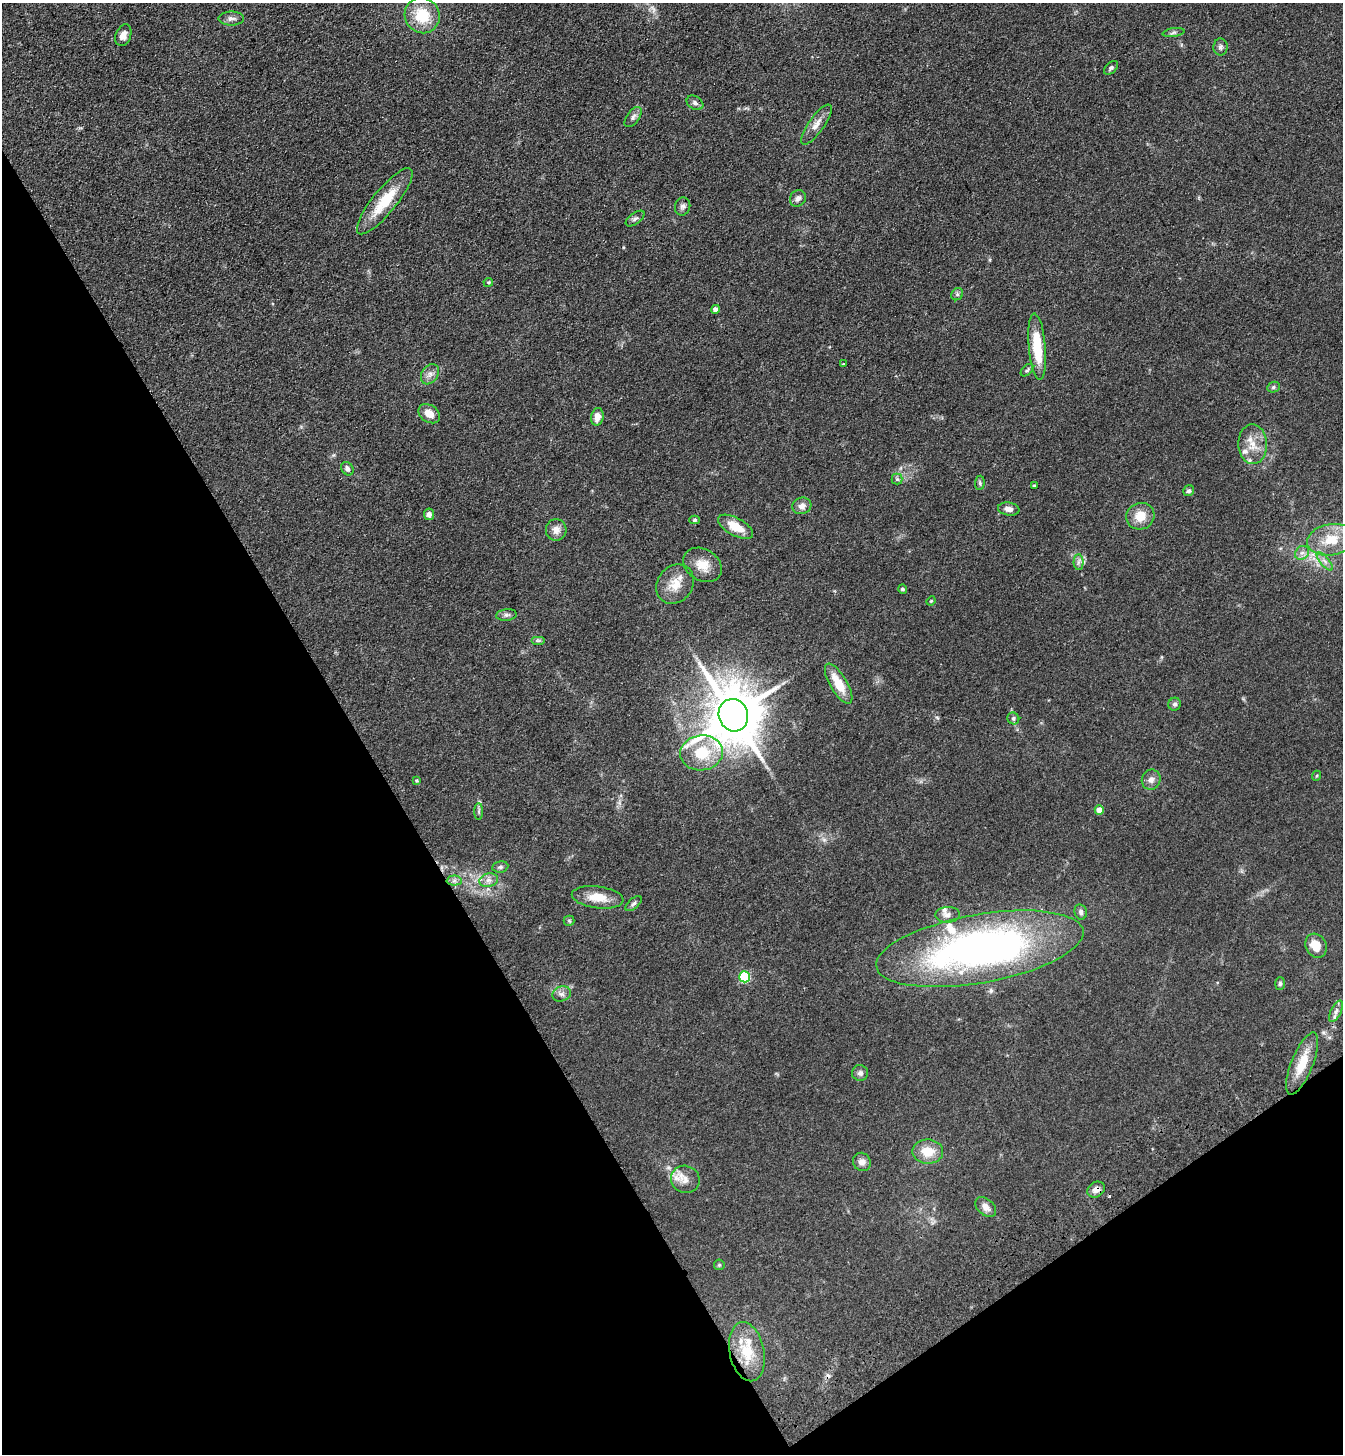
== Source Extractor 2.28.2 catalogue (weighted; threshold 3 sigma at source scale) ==
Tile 14 of 4 x 4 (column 2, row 4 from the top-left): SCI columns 1574-2914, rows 105-1556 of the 5963 x 6017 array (HDU 1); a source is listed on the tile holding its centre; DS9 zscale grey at full resolution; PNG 1345 x 1456 px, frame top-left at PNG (2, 3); each listed source drawn as its Kron ellipse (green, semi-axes under 4 px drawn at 4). Shown black and unused: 32% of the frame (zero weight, under 3 of 4 exposures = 6% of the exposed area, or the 3 px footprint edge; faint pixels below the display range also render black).
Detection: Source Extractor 2.28.2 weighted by HDU 2 'WHT'; one run over the whole footprint, this tile lists its part. Background 0.0855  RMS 0.0086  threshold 0.0385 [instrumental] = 3 sigma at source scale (4.5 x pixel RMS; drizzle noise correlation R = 1.50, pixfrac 1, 0.05/0.05 arcsec/px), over >= 5 px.
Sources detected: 84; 1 cosmic-ray / hot-pixel residue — neither listed nor drawn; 4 inside a brighter listed object's ellipse — not listed separately; the other 79 listed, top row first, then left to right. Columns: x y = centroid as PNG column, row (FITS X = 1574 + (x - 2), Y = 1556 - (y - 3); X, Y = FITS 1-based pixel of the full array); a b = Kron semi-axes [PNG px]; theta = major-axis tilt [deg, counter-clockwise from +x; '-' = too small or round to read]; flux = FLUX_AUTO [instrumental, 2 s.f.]
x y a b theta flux
422 15 18 17 - 27
231 18 12 7 0 3.8
1173 33 11 4 9 1.9
123 35 11 7 68 5.4
1220 47 8 7 - 2.5
1111 68 8 5 41 2
695 103 9 6 -32 2.5
633 117 12 6 54 3.1
816 124 24 8 55 7.4
798 198 9 7 54 3.5
385 201 41 12 51 31
683 206 9 7 76 2.8
635 219 11 5 36 2.3
488 282 5 4 - 0.92
957 294 6 5 - 1.6
715 309 4 4 - 5
1037 347 33 8 -85 32
843 364 3 3 - 0.71
1027 370 7 4 45 1.5
430 374 11 8 57 4.6
1273 387 6 5 - 1.5
429 414 12 8 -35 9.4
597 417 9 6 82 7.9
1253 444 20 14 -88 14
347 469 7 5 -58 3
897 479 5 5 - 1.6
980 483 7 5 84 1.6
1034 486 3 3 - 1.3
1189 491 6 5 - 1.6
802 506 9 8 - 4.6
1009 509 11 6 -7 4.7
429 514 6 5 - 3.4
1140 516 14 13 - 13
695 520 5 4 - 1.3
736 527 19 9 -28 16
556 530 11 10 - 6.1
1331 540 24 15 10 25
1302 553 8 6 42 3.4
1325 561 11 4 -50 3.6
1078 562 7 5 89 2.3
703 565 20 15 -32 13
675 584 21 17 52 15
903 589 4 4 - 1.6
931 601 5 4 - 0.79
506 615 10 5 5 2.4
538 640 7 4 0 1.6
839 684 23 8 -59 18
1175 704 6 6 - 2.1
733 715 16 14 -68 5100
1013 718 6 5 - 1.8
701 753 21 17 7 29
1316 776 5 3 - 0.8
417 780 3 3 - 0.94
1151 780 10 9 - 4.4
1099 810 4 4 - 10
479 812 8 4 -90 1.6
500 867 8 5 9 2.1
489 880 9 7 14 4
454 881 7 5 1 2.4
598 897 26 11 -7 15
634 904 10 5 41 2.1
1081 912 8 6 -77 2.8
948 915 12 8 3 4.4
569 921 5 5 - 1.1
1316 946 12 10 -61 13
980 949 105 34 10 390
745 977 5 5 - 72
1280 984 6 5 - 1.5
562 994 9 7 22 3.4
1336 1011 12 5 64 3.3
1302 1064 33 11 68 20
860 1073 8 8 - 2.9
928 1152 15 12 -1 16
862 1162 9 8 - 4.6
685 1179 14 13 - 9.1
1096 1189 9 7 31 4.7
986 1207 12 8 -42 5.9
719 1265 5 5 - 1.3
747 1352 30 17 -78 29
Overlapping masked pixels (flux is a lower limit): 2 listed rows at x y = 1096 1189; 747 1352